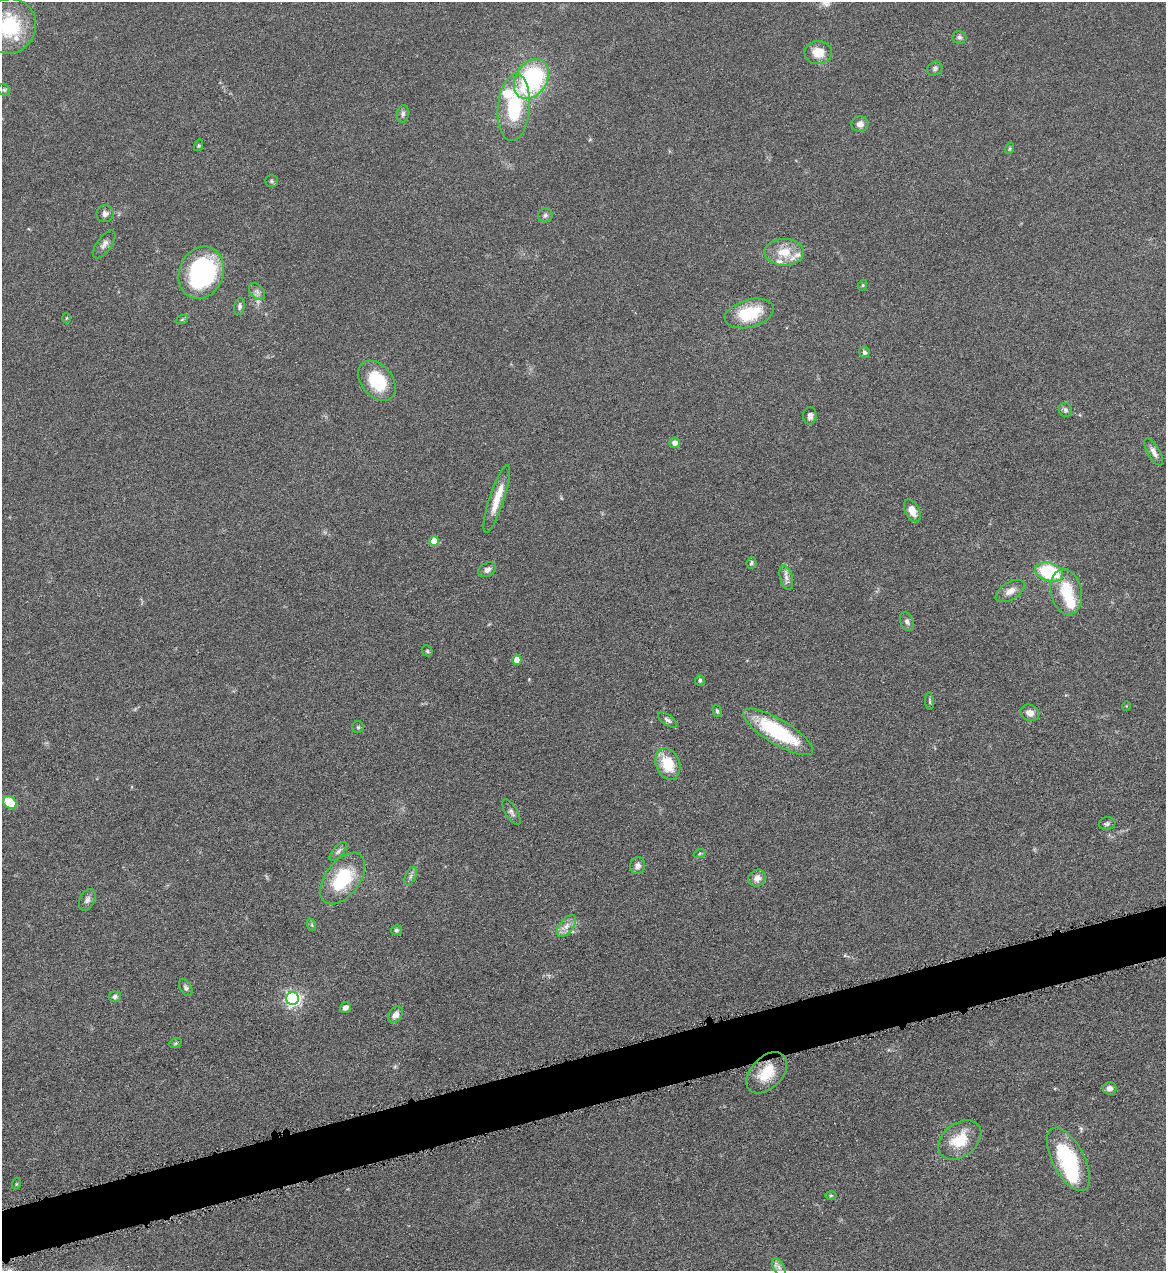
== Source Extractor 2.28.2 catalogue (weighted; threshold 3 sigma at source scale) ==
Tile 7 of 4 x 4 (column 3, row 2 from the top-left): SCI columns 2593-3756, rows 2541-3809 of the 5065 x 5080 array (HDU 1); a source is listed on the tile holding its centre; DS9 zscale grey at full resolution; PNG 1168 x 1273 px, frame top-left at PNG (2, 2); each listed source drawn as its Kron ellipse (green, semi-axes under 4 px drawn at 4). Shown black and unused: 4% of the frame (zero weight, under 4 of 8 exposures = <1% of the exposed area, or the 3 px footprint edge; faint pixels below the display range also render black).
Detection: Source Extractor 2.28.2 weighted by HDU 2 'WHT'; one run over the whole footprint, this tile lists its part. Background 0.0459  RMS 0.0034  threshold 0.0141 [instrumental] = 3 sigma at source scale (4.09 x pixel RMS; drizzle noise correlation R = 1.36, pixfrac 0.8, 0.05/0.05 arcsec/px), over >= 5 px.
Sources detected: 83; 1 too faint to see at this stretch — neither listed nor drawn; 6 inside a brighter listed object's ellipse — not listed separately; the other 76 listed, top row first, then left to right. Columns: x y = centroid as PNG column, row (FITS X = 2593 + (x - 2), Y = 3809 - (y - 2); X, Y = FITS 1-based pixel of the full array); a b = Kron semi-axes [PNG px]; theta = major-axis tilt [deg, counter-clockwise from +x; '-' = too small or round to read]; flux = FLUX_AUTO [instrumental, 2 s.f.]
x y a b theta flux
9 26 28 26 64 21
959 37 7 6 - 0.9
818 53 14 11 -2 5.8
935 69 8 6 33 0.82
531 79 21 15 58 44
4 90 6 5 - 0.56
514 108 33 16 85 20
403 114 9 6 81 0.88
860 124 8 7 - 1.9
198 145 6 4 71 0.38
1010 148 6 4 73 0.45
271 181 6 5 - 0.56
105 214 8 8 - 1.3
545 215 7 7 - 0.9
104 244 16 7 54 1.6
784 252 20 13 0 6.7
201 273 27 22 66 48
863 285 5 3 - 0.36
257 292 9 6 -47 1.2
239 307 8 5 80 0.78
749 313 25 14 15 15
66 318 5 3 - 0.27
182 319 6 4 21 0.5
864 352 6 5 - 0.83
377 381 22 15 -51 15
1065 410 7 6 - 0.79
810 416 9 6 88 1.4
675 443 5 5 - 1.8
1154 452 15 6 -59 1.8
497 499 35 7 72 6
912 511 12 7 -63 3.2
434 541 5 5 - 7.5
751 563 6 5 - 0.63
487 570 9 6 30 1.4
1049 572 14 9 -16 21
786 578 12 6 -73 1.5
1010 591 16 8 31 2.6
1066 592 23 15 -78 11
907 622 10 6 -67 1
427 651 6 5 - 0.48
517 660 5 4 - 5
700 680 5 5 - 0.64
929 701 8 3 -85 0.46
1126 706 4 3 - 0.22
717 711 6 4 -74 0.49
1030 713 10 8 -22 2.4
667 720 11 5 -35 0.96
358 727 6 5 - 0.53
778 732 40 12 -31 26
668 764 16 12 -69 9.3
10 803 7 6 - 9.1
511 812 14 6 -59 1.2
1107 824 8 6 11 0.78
338 851 12 5 48 1
700 853 6 4 19 0.46
638 866 8 7 - 1.5
411 876 10 5 67 0.95
343 878 29 17 53 19
757 878 9 8 - 2.2
87 900 11 7 64 1.4
312 925 6 4 -72 0.47
566 926 13 6 53 2.2
396 930 5 5 - 0.63
186 988 9 5 -57 0.79
115 997 6 5 - 0.9
293 999 6 6 - 93
345 1007 6 5 - 1.4
395 1015 9 6 53 2.3
175 1043 6 4 21 0.48
767 1073 24 15 46 9
1109 1088 7 6 - 1.7
960 1140 24 16 38 9.8
1068 1159 35 16 -62 27
16 1184 5 3 - 0.28
831 1196 5 3 - 0.42
779 1267 10 5 -57 1.1
Isophote crosses this tile's border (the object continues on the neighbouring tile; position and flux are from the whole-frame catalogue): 1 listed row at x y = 9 26